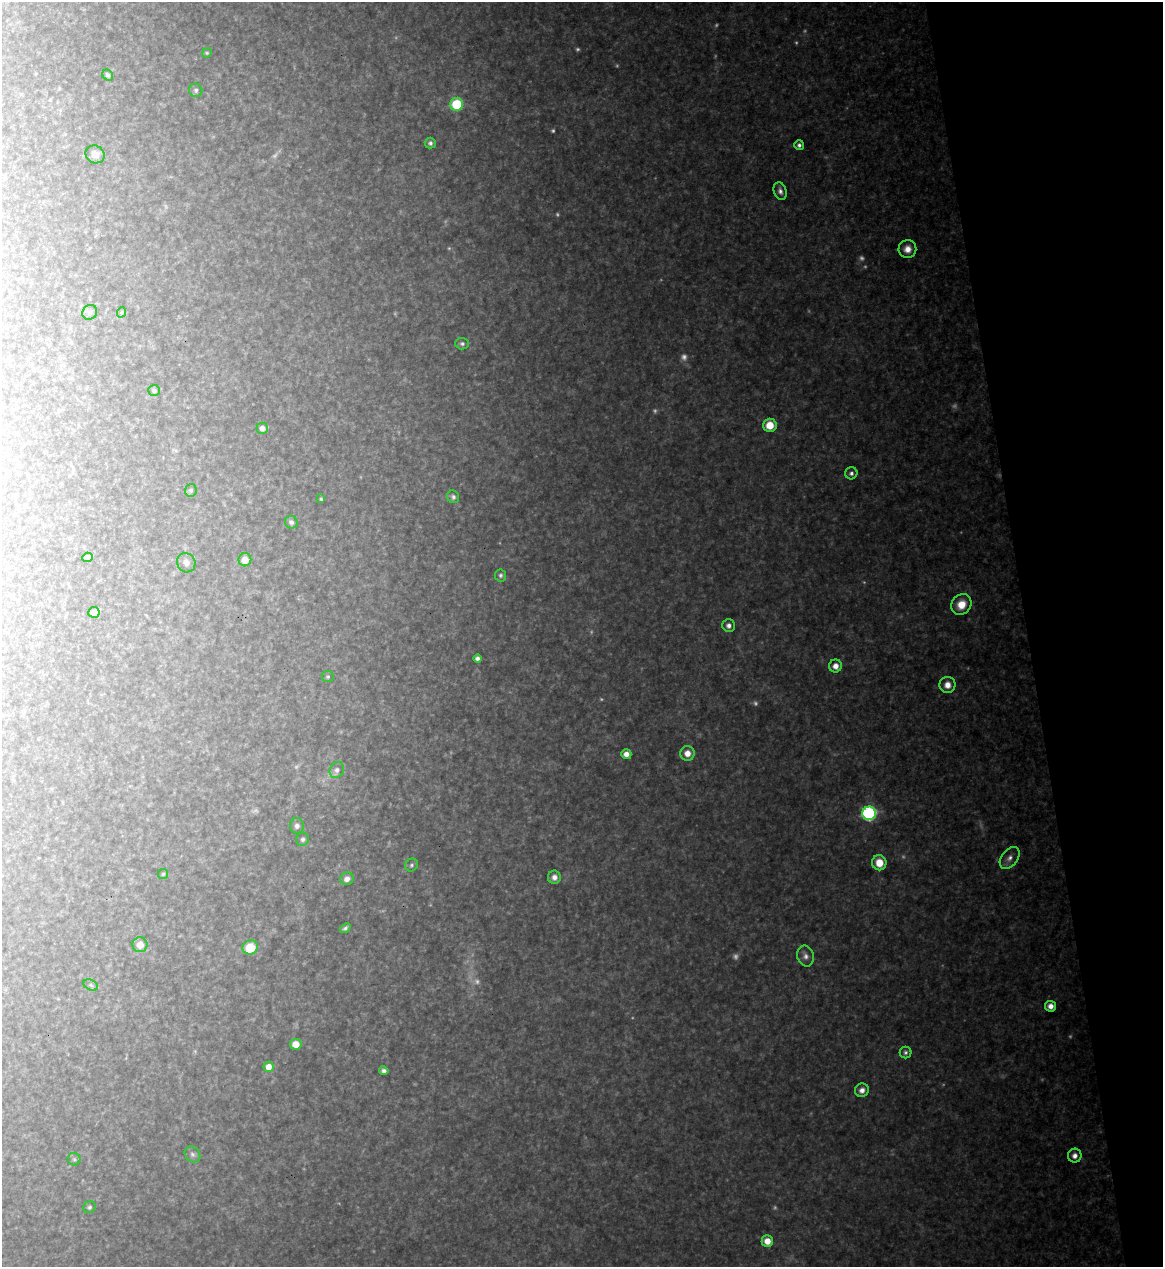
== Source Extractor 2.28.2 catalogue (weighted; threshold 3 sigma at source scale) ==
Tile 12 of 4 x 4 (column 4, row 3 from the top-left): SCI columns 3623-4783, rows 1267-2531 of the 5043 x 5063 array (HDU 1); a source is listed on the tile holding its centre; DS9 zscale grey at full resolution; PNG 1165 x 1269 px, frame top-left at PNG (2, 2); each listed source drawn as its Kron ellipse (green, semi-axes under 4 px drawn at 4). Shown black and unused: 12% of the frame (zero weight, under 3 of 4 exposures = <1% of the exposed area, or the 3 px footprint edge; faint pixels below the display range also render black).
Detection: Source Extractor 2.28.2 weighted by HDU 2 'WHT'; one run over the whole footprint, this tile lists its part. Background 0.328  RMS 0.017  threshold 0.0767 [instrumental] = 3 sigma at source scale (4.5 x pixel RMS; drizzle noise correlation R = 1.50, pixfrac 1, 0.05/0.05 arcsec/px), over >= 5 px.
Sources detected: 84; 25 too faint to see at this stretch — neither listed nor drawn; the other 59 listed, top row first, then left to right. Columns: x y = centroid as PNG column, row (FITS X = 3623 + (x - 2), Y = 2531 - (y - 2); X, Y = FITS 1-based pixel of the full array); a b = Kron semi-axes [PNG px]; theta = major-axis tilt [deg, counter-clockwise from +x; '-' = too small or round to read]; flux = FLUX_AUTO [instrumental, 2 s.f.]
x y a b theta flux
207 53 5 4 - 2.1
108 75 6 5 - 4.1
196 90 7 6 - 4.2
457 104 6 6 - 93
430 143 5 5 - 4.7
799 145 5 5 - 4.8
95 154 10 8 -31 11
780 191 9 6 -71 7.3
907 249 9 9 - 16
90 312 8 7 - 4.4
122 312 5 3 - 1.9
462 344 7 6 - 4.6
154 391 6 5 - 4.6
770 425 7 6 - 32
262 428 5 5 - 11
851 473 6 6 - 5.4
191 490 6 6 - 3
453 497 6 6 - 5
321 499 4 4 - 2
291 522 6 6 - 5.5
87 557 5 4 - 4
245 560 6 6 - 19
186 563 10 9 - 9
501 575 6 5 - 4
961 605 11 9 56 27
94 612 5 5 - 10
729 625 6 6 - 7.5
477 658 4 4 - 6.7
835 666 6 6 - 13
328 677 6 6 - 3
947 685 8 8 - 16
687 753 7 7 - 18
626 754 5 5 - 12
337 770 8 7 - 8.1
869 813 7 6 - 370
297 826 8 7 - 6.2
303 839 7 6 - 4.1
1010 858 12 8 51 10
879 863 7 7 - 28
411 865 7 6 - 3.8
163 874 5 5 - 2.7
554 877 6 6 - 9
347 879 7 6 - 9.5
345 928 5 4 - 4.2
140 945 7 7 - 18
250 947 7 7 - 44
805 956 10 8 -74 9
91 985 8 5 -25 3.5
1051 1006 5 5 - 11
296 1044 5 5 - 21
905 1052 6 6 - 4.1
269 1067 5 5 - 21
384 1071 5 4 - 5.1
862 1090 7 6 - 10
192 1154 9 7 -45 6
1075 1156 7 7 - 9.3
74 1159 6 6 - 3.7
89 1207 6 5 - 3.9
767 1241 6 5 - 19